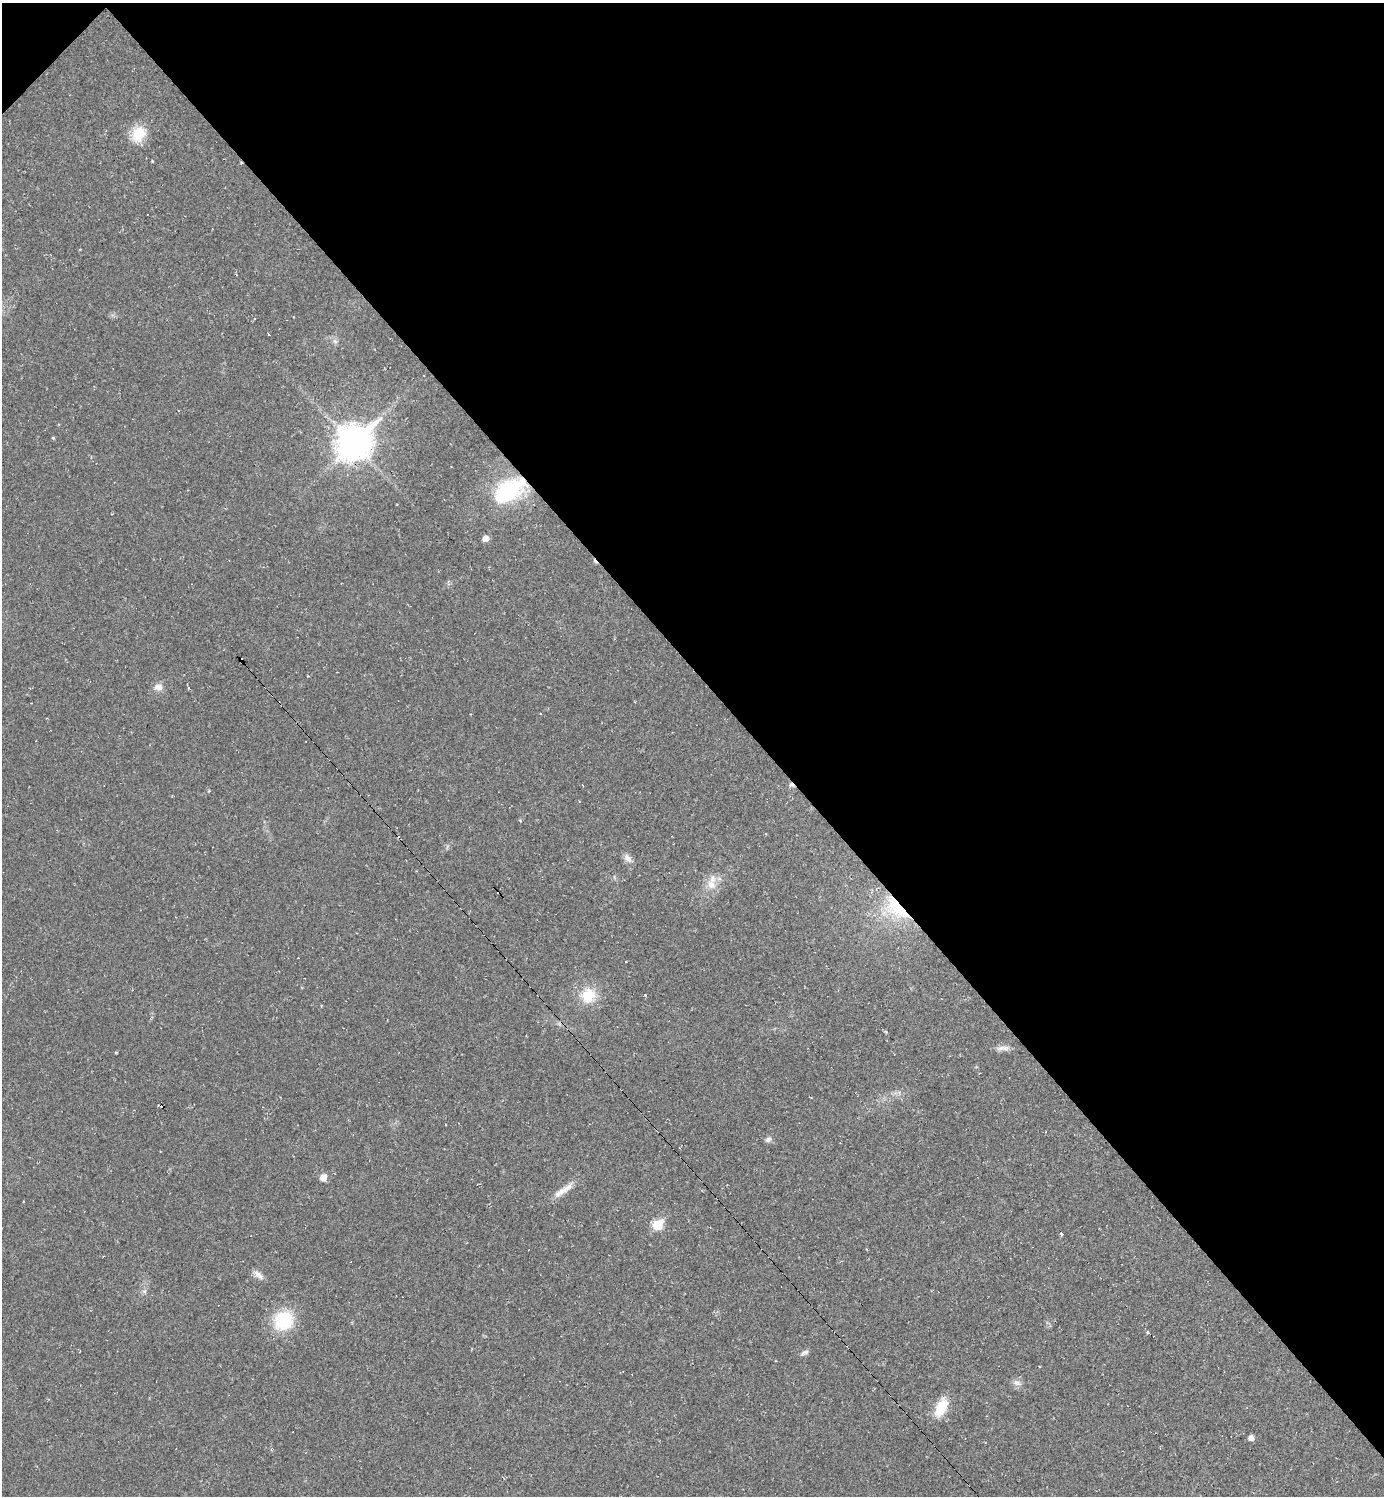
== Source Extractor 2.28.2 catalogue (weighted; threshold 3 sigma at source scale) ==
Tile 3 of 4 x 4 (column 3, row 1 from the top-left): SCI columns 2918-4299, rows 4484-5977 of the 5977 x 5977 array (HDU 1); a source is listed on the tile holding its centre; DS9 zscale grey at full resolution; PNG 1386 x 1498 px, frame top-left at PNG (2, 3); no overlay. Shown black and unused: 45% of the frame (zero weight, under 2 of 3 exposures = <1% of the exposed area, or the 3 px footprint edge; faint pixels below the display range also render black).
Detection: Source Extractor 2.28.2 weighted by HDU 2 'WHT'; one run over the whole footprint, this tile lists its part. Background 0.0318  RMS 0.0063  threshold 0.0283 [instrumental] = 3 sigma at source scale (4.5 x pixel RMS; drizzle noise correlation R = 1.50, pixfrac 1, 0.05/0.05 arcsec/px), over >= 5 px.
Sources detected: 39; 11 cosmic-ray / hot-pixel residue — not listed; the other 28 listed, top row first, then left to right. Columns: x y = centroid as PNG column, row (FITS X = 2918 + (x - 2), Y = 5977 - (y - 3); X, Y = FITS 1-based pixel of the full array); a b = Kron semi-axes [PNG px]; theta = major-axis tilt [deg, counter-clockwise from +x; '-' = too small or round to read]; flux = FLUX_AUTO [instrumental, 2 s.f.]
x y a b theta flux
139 134 21 16 60 14
335 341 7 6 - 1.8
53 438 4 4 - 0.78
353 443 14 11 43 1100
509 490 31 17 31 59
485 538 5 5 - 5.3
158 687 11 9 2 4.4
791 785 8 6 -24 1.7
580 802 3 2 - 0.75
628 858 14 8 -51 3.5
711 884 15 12 -65 8.2
896 908 41 20 -42 38
588 995 20 17 42 17
645 995 3 3 - 0.47
1003 1048 21 6 2 3.6
768 1139 8 6 41 2.1
323 1177 7 7 - 4.9
563 1190 33 8 35 7.6
657 1225 6 6 - 33
1061 1233 4 3 - 5.9
258 1275 16 7 -37 3.8
144 1291 6 6 - 1.5
283 1320 20 17 41 35
1147 1332 3 3 - 1.9
805 1353 11 6 23 1.9
1017 1382 12 8 -19 3.1
941 1408 23 12 63 15
1251 1438 5 5 - 3.6
Overlapping masked pixels (flux is a lower limit): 4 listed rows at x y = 353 443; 509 490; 791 785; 896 908